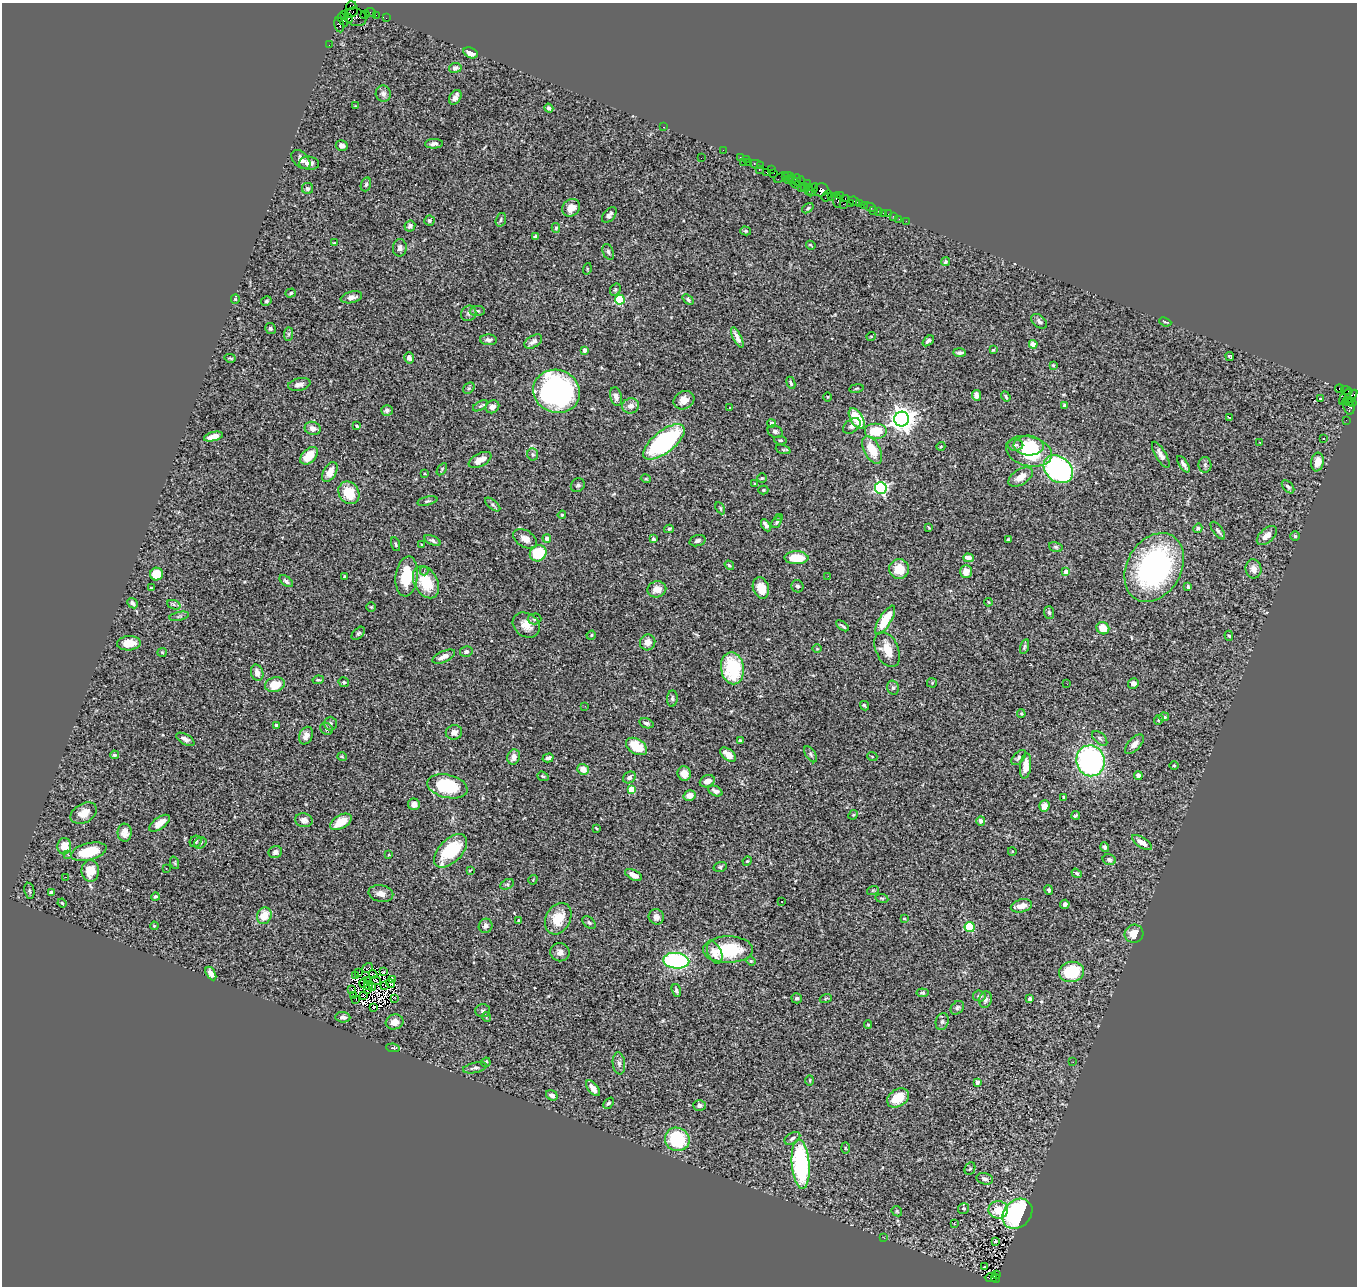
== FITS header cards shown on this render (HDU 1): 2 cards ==
NAXIS1  =                 1355
NAXIS2  =                 1284

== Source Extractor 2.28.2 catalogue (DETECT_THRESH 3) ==
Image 1355 x 1284 px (HDU 1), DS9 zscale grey, 1 PNG px = 1 image px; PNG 1359 x 1288 px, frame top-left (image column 1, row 1284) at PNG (2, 3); each listed source drawn as its Kron ellipse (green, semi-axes under 4 px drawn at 4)
Background 1.56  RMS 0.06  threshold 0.181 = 3 sigma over >= 5 px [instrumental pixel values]
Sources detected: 421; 8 with non-positive FLUX_AUTO (blend fragments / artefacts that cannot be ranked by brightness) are neither listed nor drawn; the other 413 listed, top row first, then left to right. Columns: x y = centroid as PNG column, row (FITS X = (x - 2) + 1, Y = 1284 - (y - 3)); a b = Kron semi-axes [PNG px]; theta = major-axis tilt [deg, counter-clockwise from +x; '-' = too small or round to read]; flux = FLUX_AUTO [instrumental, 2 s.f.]
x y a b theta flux
351 6 5 3 - 60
371 12 5 2 - 88
351 13 7 3 30 240
344 15 4 3 - 50
365 15 4 2 - 81
376 15 2 2 - 14
355 17 11 8 -26 470
349 18 4 3 - 310
386 18 2 2 - 31
343 20 7 4 -63 310
339 25 7 4 -77 290
329 45 2 2 - 24
471 53 7 5 -25 38
455 68 6 5 - 18
383 94 8 7 - 17
455 97 8 5 59 19
355 106 3 2 - 2.7
549 108 5 4 - 9.8
664 127 3 2 - 130
434 144 9 5 3 15
342 146 6 5 - 18
723 150 2 2 - 27
740 157 2 2 - 30
701 158 2 2 - 2.4
746 159 2 2 - 53
301 160 11 7 -46 20
743 162 2 2 - 86
749 162 3 2 - 56
309 163 10 6 -6 27
757 164 7 3 -20 200
760 165 3 3 - 86
772 169 4 3 - 130
759 170 3 2 - 67
766 172 3 2 - 99
774 173 3 2 - 28
785 176 4 2 - 57
789 176 5 3 - 200
781 177 8 3 26 100
788 180 4 2 - 200
797 180 6 3 87 130
794 182 8 3 -50 180
800 182 5 3 - 220
807 183 4 2 - 130
366 184 7 5 72 7.2
804 186 2 2 - 87
809 187 3 2 - 160
307 188 6 5 - 8.9
801 188 2 2 - 57
813 190 7 3 60 180
821 190 7 6 - 610
809 191 4 3 - 310
826 196 6 2 57 42
831 196 2 2 - 66
840 196 3 2 - 71
845 199 3 2 - 68
837 200 8 3 -81 230
854 201 6 4 -27 280
850 203 3 2 - 75
843 204 2 2 - 50
860 204 3 2 - 82
864 206 3 3 - 90
870 207 6 3 -27 70
571 208 9 8 - 43
808 208 6 3 36 5.2
873 211 2 2 - 23
879 211 4 3 - 120
883 213 3 2 - 16
888 214 2 2 - 14
609 215 9 5 49 13
893 216 2 2 - 15
899 219 2 2 - 16
501 220 7 5 71 7.8
429 221 5 5 - 9.9
906 221 2 2 - 9.1
410 226 6 5 - 10
556 228 5 3 - 6.2
746 231 5 4 - 6
535 237 4 4 - 7.3
334 243 3 2 - 2.7
811 245 5 2 - 3.2
400 248 8 7 - 15
608 252 8 5 -68 10
945 262 5 4 - 6.3
587 269 6 3 73 4.1
615 290 6 5 - 7.2
291 293 5 4 - 5.5
351 297 11 5 13 18
235 299 5 4 - 4.1
688 299 6 4 -40 7.8
620 300 5 5 - 280
266 301 5 4 - 6.6
477 311 7 5 3 8.3
469 313 8 7 - 12
1039 321 9 6 -39 13
1165 322 6 2 -22 4.7
270 329 6 5 - 8.5
288 334 7 4 89 7.3
871 336 5 3 - 3.1
737 337 11 3 -63 18
488 340 8 5 -2 13
928 341 6 4 39 11
533 342 10 5 32 17
1033 344 4 4 - 67
584 350 4 3 - 20
993 350 4 4 - 4.5
960 353 6 3 -3 9.4
1230 356 4 2 - 5.2
230 358 5 3 - 5.1
409 358 5 5 - 19
1053 365 3 3 - 4.1
791 383 6 3 -66 7
299 384 11 6 13 20
469 388 6 5 - 8
856 388 7 3 10 4.3
1339 388 4 3 - 660
1347 390 6 3 -20 70
557 391 24 21 -21 1100
976 395 5 4 - 21
1006 396 5 3 - 6.9
616 397 9 5 -79 18
828 397 4 3 - 3.5
1345 397 9 3 59 200
1350 397 9 4 44 410
1320 399 3 2 - 3.9
684 400 11 9 27 36
1348 402 5 2 - 170
1352 402 4 3 - 180
480 406 8 4 30 7.5
631 406 8 7 - 28
1065 406 4 3 - 11
1349 406 8 5 -80 250
492 407 7 6 - 20
729 407 3 2 - 8.4
387 410 6 5 - 13
1229 417 3 2 - 5.2
857 419 11 6 -59 120
902 419 7 7 - 4000
1346 420 2 2 - 24
771 423 4 4 - 13
357 426 4 3 - 10
852 426 10 6 36 14
313 428 8 6 -16 27
876 431 11 8 0 110
775 432 8 6 -27 12
213 437 10 4 14 33
1323 439 2 2 - 3.3
780 440 6 4 -10 6.5
664 442 25 11 38 640
1260 442 3 3 - 5.2
1015 445 8 6 -1 10
1029 445 15 10 -2 110
941 446 4 3 - 3.1
783 449 8 3 -19 5.2
872 450 15 8 -62 89
1029 451 23 14 -14 240
533 454 6 5 - 8.6
1161 455 15 5 -59 24
309 456 10 6 44 80
480 460 12 6 27 40
1317 462 9 6 80 36
1183 464 9 3 -57 12
1205 465 8 6 -89 9.7
442 469 7 3 55 4.7
1058 469 16 12 -39 970
330 472 11 6 61 35
425 474 3 2 - 3.2
1021 477 13 7 33 44
762 478 5 4 - 5.1
646 479 5 3 - 3.6
754 484 3 3 - 5.8
578 485 7 6 - 8.4
1288 487 8 4 -48 9.5
881 488 6 6 - 750
763 490 5 4 - 5
349 493 12 10 -57 110
427 501 10 4 13 7.5
493 505 9 4 -39 8.5
720 508 6 4 -62 5.8
562 515 4 3 - 4.2
780 517 3 2 - 3.4
777 522 6 4 53 7
766 525 6 3 -58 33
929 527 4 2 - 3.9
1198 528 5 4 - 6.4
669 529 5 3 - 5.6
1218 531 10 4 -54 12
1267 535 12 6 43 37
1295 536 5 5 - 6.8
547 538 4 4 - 21
525 539 13 8 -31 28
653 539 3 3 - 14
1008 539 4 3 - 4.3
433 541 9 4 -25 10
697 541 8 5 17 13
395 544 7 4 -72 5.9
421 544 3 2 - 2.3
1056 547 7 5 -16 7.1
538 553 9 8 - 120
796 558 12 6 -1 100
969 558 5 4 - 45
729 565 5 4 - 6.2
1154 567 36 27 60 830
899 569 10 10 - 77
1253 569 9 8 - 23
424 571 4 4 - 6.9
966 571 6 6 - 33
1066 572 4 4 - 31
156 574 6 6 - 85
344 576 3 2 - 4.3
407 576 20 11 83 150
828 576 2 2 - 6.6
286 581 8 4 -39 13
426 582 17 11 -61 140
797 586 6 6 - 8.7
1188 587 3 3 - 7.1
151 588 4 3 - 3.9
761 588 11 8 -71 68
657 589 9 8 - 45
988 602 4 3 - 3.3
132 603 6 4 -43 12
174 605 7 4 -20 7.5
371 607 5 5 - 5.1
1049 612 6 5 - 8.4
179 616 10 3 11 6.7
534 619 7 5 3 8.4
885 620 16 6 59 120
526 625 14 11 -35 48
842 626 7 2 -34 6.8
1103 628 7 6 - 58
358 633 8 5 44 7
591 635 5 4 - 5
1229 636 5 4 - 5.3
648 642 8 7 - 33
129 643 12 7 4 58
1024 647 7 4 73 6.9
817 649 5 3 - 3.6
887 649 19 11 -66 70
162 652 5 4 - 4.7
466 652 6 5 - 14
444 657 12 5 24 25
732 668 16 11 -80 250
257 673 8 6 -74 31
318 680 6 3 7 5.8
344 682 5 5 - 6.1
932 683 5 5 - 5.1
1067 684 2 2 - 2.9
1133 684 5 5 - 15
275 685 10 7 14 84
893 688 7 5 -76 9.8
672 698 8 5 84 9
585 706 3 2 - 4.4
864 706 5 2 - 5.7
1021 714 4 3 - 4.7
1164 717 5 4 - 9.1
1159 720 5 4 - 5.6
646 723 7 5 -18 11
330 724 7 6 - 12
276 725 3 3 - 11
327 729 7 5 -37 8.1
454 732 8 7 - 22
306 736 9 6 68 27
1100 738 9 5 -44 11
185 739 10 5 -29 18
740 740 3 3 - 4.7
1134 744 12 6 46 24
636 746 11 7 -32 99
810 754 9 5 -57 8.6
114 755 4 3 - 5.6
728 755 9 5 -39 44
872 756 5 3 - 3.6
342 757 5 3 - 3.3
514 757 8 6 75 25
1019 757 9 5 48 10
548 758 5 4 - 13
1090 761 15 14 - 840
1025 766 13 5 84 48
1174 766 5 3 - 3.7
583 769 6 5 - 45
684 774 7 6 - 35
1138 775 4 4 - 22
543 776 6 4 -21 5.9
629 777 7 5 36 14
707 781 8 5 26 29
447 786 20 11 -13 240
631 789 4 4 - 85
715 791 7 5 -24 17
689 796 6 5 - 36
1064 797 3 2 - 4.8
414 804 6 5 - 20
1044 806 6 5 - 29
84 813 14 9 30 45
853 815 5 4 - 4.5
1076 815 4 3 - 5.4
304 820 9 7 -11 22
981 821 5 4 - 12
341 822 12 6 30 71
160 823 12 5 35 39
596 828 3 2 - 3.1
125 833 9 7 88 29
196 841 6 5 - 7.5
1142 842 11 5 -33 32
200 843 6 5 - 9
64 846 8 7 - 48
1105 847 5 4 - 9.3
451 851 20 11 45 240
1012 851 4 3 - 3.2
89 852 18 8 14 110
275 852 7 6 - 15
68 855 3 2 - 34
389 855 3 2 - 2.5
1109 860 6 5 - 9.4
747 861 5 4 - 4.6
175 863 6 4 -71 5.6
720 867 7 5 15 7.8
166 869 3 2 - 4.7
471 870 3 2 - 8.8
90 871 11 9 -90 74
1077 873 5 3 - 5.9
634 875 9 5 -25 27
66 877 2 2 - 7.3
533 880 5 3 - 3.1
507 884 7 5 27 6.5
873 890 6 4 18 4.2
1049 890 5 4 - 8.8
29 891 8 5 -79 7.5
51 892 4 3 - 12
381 894 12 8 -11 27
155 897 4 4 - 6.6
882 898 6 3 -9 4.6
782 901 2 2 - 3.4
62 903 5 3 - 3.8
1065 904 5 4 - 10
1021 906 11 6 14 32
264 916 8 7 - 68
656 917 8 7 - 19
904 918 4 3 - 4.1
558 919 16 12 62 91
519 920 4 4 - 6.4
589 922 7 5 -40 8.1
154 926 4 3 - 3.4
486 926 7 6 - 17
970 927 5 5 - 170
1134 934 9 9 - 52
728 950 25 13 0 220
560 952 9 9 - 21
715 952 11 7 -67 57
676 961 13 8 -5 610
751 961 5 4 - 4.6
368 968 6 2 37 2.4
359 972 4 2 - 2.5
384 972 4 2 - 4.2
1071 972 12 10 11 220
211 973 7 4 -59 17
373 974 4 2 - 3.8
356 975 4 2 - 1.5
392 979 4 3 - 5.3
368 981 2 2 - 1.8
376 981 5 2 - 3.2
363 983 5 2 - 2.7
391 983 4 3 - 4.1
368 986 4 2 - 2.1
385 986 2 2 - 4
372 987 3 2 - 2.2
351 989 3 2 - 1.9
367 990 3 2 - 3.8
676 991 7 4 -73 8.3
923 993 6 4 -5 5.6
353 995 2 2 - 3.9
363 995 2 2 - 3.1
979 996 6 5 - 12
395 998 3 2 - 3.1
797 998 5 5 - 9.1
826 998 6 3 19 4.9
356 999 3 2 - 1
1030 999 4 3 - 26
986 1000 8 6 74 13
374 1008 4 2 - 4
957 1008 7 5 47 9.4
483 1011 7 6 - 11
343 1017 7 5 -5 17
486 1017 5 3 - 3.1
395 1022 9 7 20 31
942 1022 8 6 75 12
868 1024 4 4 - 4.8
393 1048 7 4 -6 5.2
486 1062 5 4 - 6.8
1073 1062 3 2 - 7.3
619 1063 11 6 -83 17
475 1068 12 5 12 12
810 1080 5 3 - 3.6
977 1082 4 4 - 14
593 1088 9 5 -50 27
552 1095 6 5 - 18
898 1098 12 8 32 82
609 1103 6 4 48 7.2
699 1105 6 5 - 13
792 1138 8 5 31 12
677 1139 12 11 - 220
845 1148 5 3 - 3.9
801 1164 25 9 -85 560
970 1169 6 5 - 6.1
985 1179 8 5 -15 12
963 1208 5 5 - 6.1
998 1210 10 9 - 68
897 1211 6 4 -46 4.7
1017 1214 16 13 45 520
954 1223 3 2 - 5
884 1238 3 2 - 7.7
995 1241 3 2 - 3.9
984 1267 3 2 - 13
996 1274 3 2 - 110
991 1278 6 4 -1 270
995 1278 5 3 - 160
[8 non-positive-flux detections neither listed nor drawn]